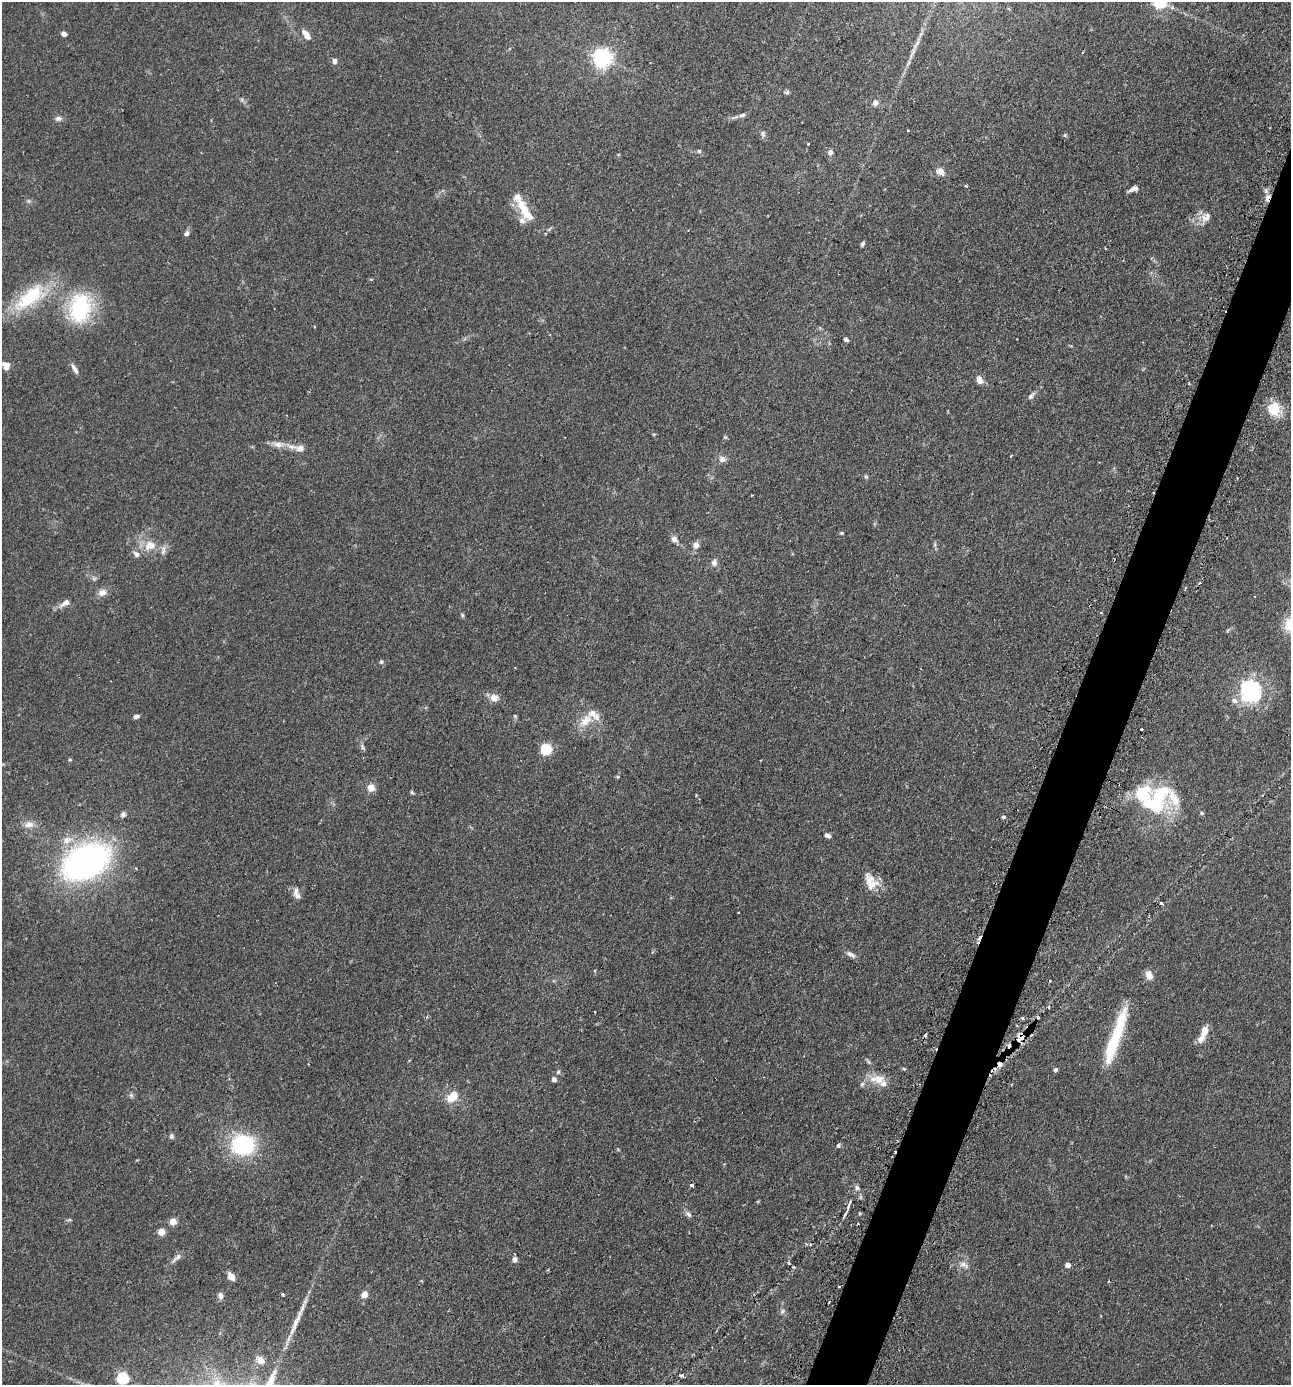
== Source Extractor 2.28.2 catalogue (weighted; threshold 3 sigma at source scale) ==
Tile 10 of 4 x 4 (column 2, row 3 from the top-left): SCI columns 1459-2747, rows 1423-2805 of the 5630 x 5612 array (HDU 1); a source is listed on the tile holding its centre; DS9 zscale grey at full resolution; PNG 1293 x 1387 px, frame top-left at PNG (2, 2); no overlay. Shown black and unused: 4% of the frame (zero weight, under 2 of 3 exposures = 4% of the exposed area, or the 3 px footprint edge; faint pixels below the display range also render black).
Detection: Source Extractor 2.28.2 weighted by HDU 2 'WHT'; one run over the whole footprint, this tile lists its part. Background 0.152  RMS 0.0074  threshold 0.0331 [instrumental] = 3 sigma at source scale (4.5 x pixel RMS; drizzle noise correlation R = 1.50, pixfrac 1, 0.05/0.05 arcsec/px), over >= 5 px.
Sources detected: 139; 2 inside a brighter object's white glare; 14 cosmic-ray / hot-pixel residue — not listed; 12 inside a brighter listed object's ellipse — not listed separately; the other 111 listed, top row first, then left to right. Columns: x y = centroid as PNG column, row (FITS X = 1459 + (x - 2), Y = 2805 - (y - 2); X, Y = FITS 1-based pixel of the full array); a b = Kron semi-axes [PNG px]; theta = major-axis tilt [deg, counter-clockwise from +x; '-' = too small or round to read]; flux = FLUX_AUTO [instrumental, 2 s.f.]
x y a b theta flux
64 34 5 4 - 5
306 35 16 7 -53 5
912 53 22 5 65 5.1
602 58 7 7 - 330
334 61 7 6 - 2.5
787 92 6 5 - 1.4
875 103 8 7 - 2.7
742 115 10 6 10 2.2
58 118 8 6 4 2.5
908 130 3 3 - 0.84
763 134 10 5 -72 1.9
1065 135 6 4 -47 0.93
808 144 3 3 - 1.4
699 151 5 5 - 1.1
830 152 7 7 - 2.3
940 171 9 7 -31 5.5
966 186 4 3 - 3
1133 189 10 4 22 3.1
1268 198 9 6 68 3.8
525 211 39 11 -57 18
1205 218 13 10 -2 5.7
186 233 7 6 - 2.3
862 244 6 4 63 1.5
1105 248 3 2 - 0.53
30 297 52 21 38 45
80 308 31 22 82 65
846 339 4 4 - 3.2
6 366 8 7 - 6
75 369 15 5 -59 3.1
980 380 9 6 -64 5.8
1031 396 11 5 48 2.4
1274 409 18 16 -63 15
654 434 5 3 - 0.68
725 437 5 5 - 0.91
278 444 17 9 -4 6.1
300 448 10 8 7 4.2
722 459 11 9 -27 3.4
866 477 6 4 -63 1.1
842 533 5 4 - 0.79
674 539 9 7 -51 3.5
150 545 16 13 18 11
696 545 8 7 - 4.2
714 563 9 8 - 3.1
102 592 10 8 28 4.8
65 603 17 8 31 4.8
462 615 6 5 - 1
1290 624 23 15 73 13
381 662 5 5 - 1.3
1250 691 40 15 45 27
494 697 10 9 - 5.8
136 716 6 5 - 2.5
515 716 5 4 - 0.94
586 721 21 12 46 11
1142 729 3 3 - 2
362 747 10 4 -62 1.7
546 749 8 8 - 25
70 760 5 3 - 0.75
617 777 5 4 - 0.92
371 788 6 6 - 9.9
412 792 5 4 - 0.93
1157 800 46 26 47 58
1202 813 6 4 -24 1
123 814 7 6 - 2
1003 817 5 4 - 1.2
29 824 14 9 13 5.7
827 835 8 5 -28 2.3
67 840 15 10 19 8.4
86 862 42 28 26 230
871 882 22 14 -62 11
296 891 14 6 80 3.1
1161 903 4 4 - 0.96
851 954 13 6 -33 3.1
1149 975 11 8 -69 5.5
1022 1018 4 4 - 1.1
1204 1031 15 8 81 6.9
1115 1037 67 10 71 45
1022 1038 18 10 84 7.3
868 1061 11 3 -50 1.3
1055 1070 4 4 - 2.2
558 1072 6 5 - 1.3
878 1078 18 13 -5 10
554 1079 5 5 - 2.6
862 1084 7 6 - 1.6
131 1095 6 5 - 1.3
452 1096 17 11 46 11
171 1136 7 5 -80 1.5
243 1145 22 19 1 67
838 1145 6 4 86 1.4
879 1148 3 2 - 0.59
691 1185 4 3 - 1.3
857 1188 7 6 - 2.1
848 1207 19 4 72 3.2
688 1214 10 6 -47 2.3
173 1221 5 5 - 14
161 1232 5 4 - 16
178 1257 11 7 49 3.1
514 1260 6 6 - 3.3
789 1263 4 3 - 0.82
964 1265 15 6 -28 4
1068 1265 4 4 - 4.8
548 1270 5 3 - 0.76
231 1276 10 7 -50 4.8
839 1287 3 2 - 0.72
283 1294 3 3 - 2.1
364 1294 6 5 - 6
220 1295 8 7 - 2.7
782 1311 7 5 24 1.7
296 1321 37 7 66 11
260 1360 5 4 - 15
681 1376 5 3 - 1.9
123 1378 6 6 - 70
Overlapping masked pixels (flux is a lower limit): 5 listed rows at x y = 1268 198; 1022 1038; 879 1148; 848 1207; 839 1287
Isophote crosses this tile's border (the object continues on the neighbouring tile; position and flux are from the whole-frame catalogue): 1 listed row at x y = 1290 624